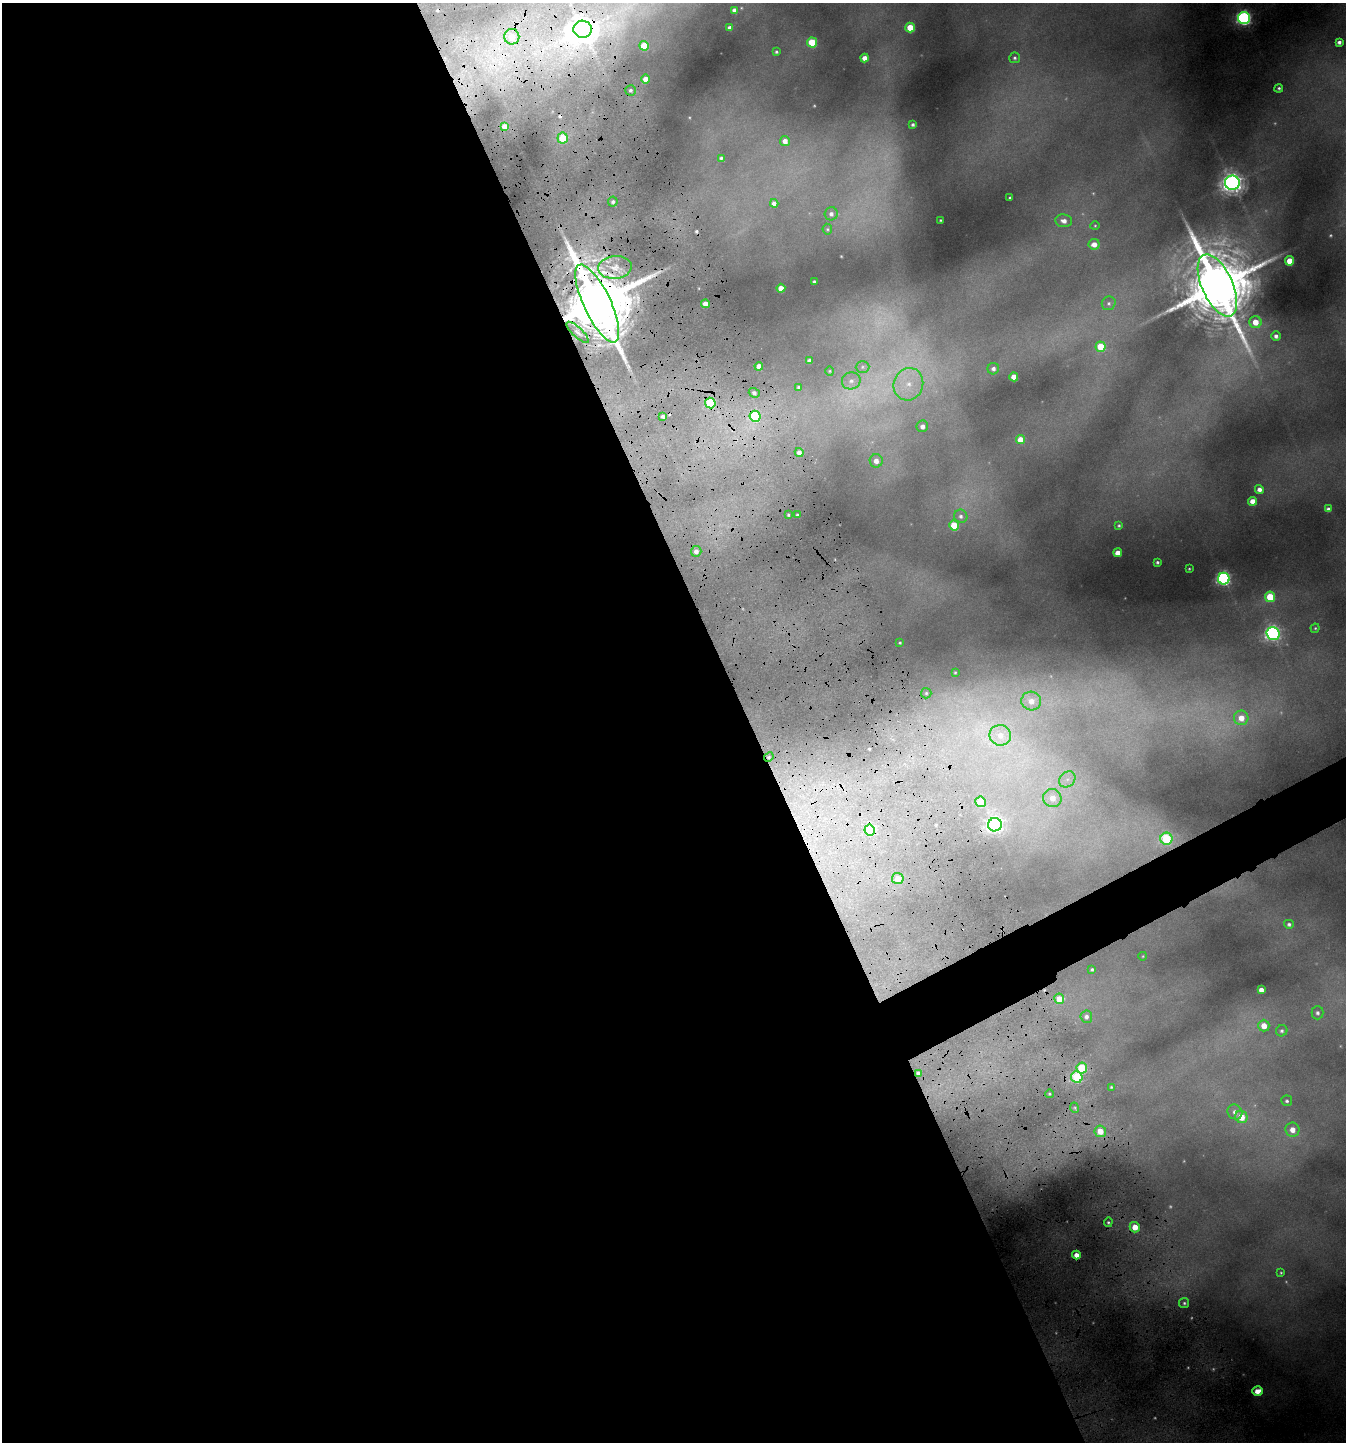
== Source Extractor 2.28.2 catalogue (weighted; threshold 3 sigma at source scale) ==
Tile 9 of 4 x 4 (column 1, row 3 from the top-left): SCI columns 157-1500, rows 1444-2883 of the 5824 x 5766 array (HDU 1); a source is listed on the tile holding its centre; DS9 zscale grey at full resolution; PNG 1348 x 1444 px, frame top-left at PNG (2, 3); each listed source drawn as its Kron ellipse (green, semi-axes under 4 px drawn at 4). Shown black and unused: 57% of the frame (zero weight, under 4 of 8 exposures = <1% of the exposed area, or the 3 px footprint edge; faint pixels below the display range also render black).
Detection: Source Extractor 2.28.2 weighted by HDU 2 'WHT'; one run over the whole footprint, this tile lists its part. Background 0.418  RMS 0.012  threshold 0.0478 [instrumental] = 3 sigma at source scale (4.09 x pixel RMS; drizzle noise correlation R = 1.36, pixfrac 0.8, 0.05/0.05 arcsec/px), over >= 5 px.
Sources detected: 126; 8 too faint to see at this stretch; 3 cosmic-ray / hot-pixel residue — neither listed nor drawn; the other 115 listed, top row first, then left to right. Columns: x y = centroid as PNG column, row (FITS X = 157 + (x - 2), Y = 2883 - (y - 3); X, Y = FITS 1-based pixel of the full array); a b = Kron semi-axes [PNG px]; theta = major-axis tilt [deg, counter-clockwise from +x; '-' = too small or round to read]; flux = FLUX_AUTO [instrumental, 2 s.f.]
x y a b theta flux
734 10 4 4 - 3.5
1244 18 6 6 - 260
729 28 3 3 - 2.9
910 28 5 4 - 23
583 29 9 8 - 1400
512 37 8 7 - 13
812 42 5 5 - 38
1339 42 4 4 - 3.6
644 46 5 4 - 28
776 52 3 3 - 1.6
864 58 4 4 - 7.6
1015 58 5 5 - 2.2
645 79 4 4 - 7.1
1279 88 4 4 - 1.9
631 90 5 5 - 2.5
913 125 3 3 - 2.3
504 126 4 4 - 5.5
563 138 5 5 - 30
785 141 5 5 - 7.7
721 158 4 3 - 1.8
1232 183 7 7 - 690
1010 198 3 3 - 1.2
613 202 5 5 - 2.8
774 203 4 4 - 5
831 214 6 6 - 4.4
940 220 2 2 - 0.77
1064 221 8 6 -7 6.7
1095 226 4 4 - 1.1
827 229 5 5 - 1.5
1094 244 6 5 - 9.2
1290 261 4 4 - 21
615 267 17 11 5 18
814 282 3 3 - 2
1217 285 33 15 -65 11000
781 288 4 4 - 10
597 303 42 13 -65 15000
1109 303 7 6 - 3
705 304 4 4 - 9.5
1255 322 6 6 - 16
578 332 14 5 -44 5.3
1276 336 5 4 - 4
1101 347 5 5 - 30
809 361 4 4 - 4.3
759 366 4 4 - 9.6
862 367 7 6 - 2.9
993 369 6 5 - 4.1
830 371 4 4 - 1.1
1014 377 4 4 - 14
851 381 9 8 - 6.3
908 384 16 14 68 27
799 387 4 4 - 2.1
754 393 5 4 - 3
710 403 5 5 - 67
663 416 4 4 - 2.7
755 416 5 5 - 79
922 426 6 5 - 5.6
1020 440 4 4 - 14
799 452 4 4 - 5.1
876 461 6 6 - 7.2
1259 489 4 4 - 5.8
1252 501 4 4 - 11
1328 509 4 4 - 3.3
788 515 3 2 - 1.1
797 515 3 2 - 1.2
961 516 7 6 - 3.8
954 525 5 5 - 36
1119 525 3 2 - 1.1
696 551 5 5 - 4.4
1118 553 4 4 - 11
1157 562 3 3 - 1.7
1189 569 3 2 - 0.83
1224 579 6 6 - 230
1270 597 5 5 - 32
1315 628 4 4 - 1.3
1273 633 6 6 - 310
900 643 3 2 - 1.1
955 672 4 4 - 1.1
926 693 5 5 - 1.7
1031 701 10 9 - 13
1241 718 7 7 - 15
1000 735 11 10 - 13
769 757 5 4 - 1.6
1067 779 9 7 43 6.1
1052 798 9 9 - 14
980 802 5 5 - 23
995 825 7 6 - 370
870 830 5 5 - 52
1166 839 6 6 - 73
898 879 6 5 - 11
1289 924 5 4 - 2.4
1143 956 4 3 - 0.66
1092 969 3 3 - 1.4
1261 990 4 4 - 7.2
1059 999 5 5 - 13
1317 1013 7 6 - 3.6
1086 1017 6 6 - 4
1264 1026 6 5 - 13
1282 1031 6 5 - 2.6
1082 1068 5 5 - 52
918 1073 3 3 - 3.9
1077 1077 6 5 - 60
1111 1087 3 3 - 1.2
1049 1094 4 3 - 1.2
1287 1101 5 5 - 2.3
1075 1108 5 3 - 1.2
1235 1112 8 7 - 6.5
1241 1117 6 6 - 21
1292 1130 7 7 - 13
1100 1131 5 5 - 15
1108 1222 5 4 - 1.7
1135 1227 5 5 - 17
1076 1255 4 4 - 8.3
1281 1273 4 3 - 1
1184 1303 5 5 - 2.3
1257 1391 5 4 - 9.7
Overlapping masked pixels (flux is a lower limit): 9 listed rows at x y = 583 29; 615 267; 597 303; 710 403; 755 416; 769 757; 898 879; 918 1073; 1076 1255